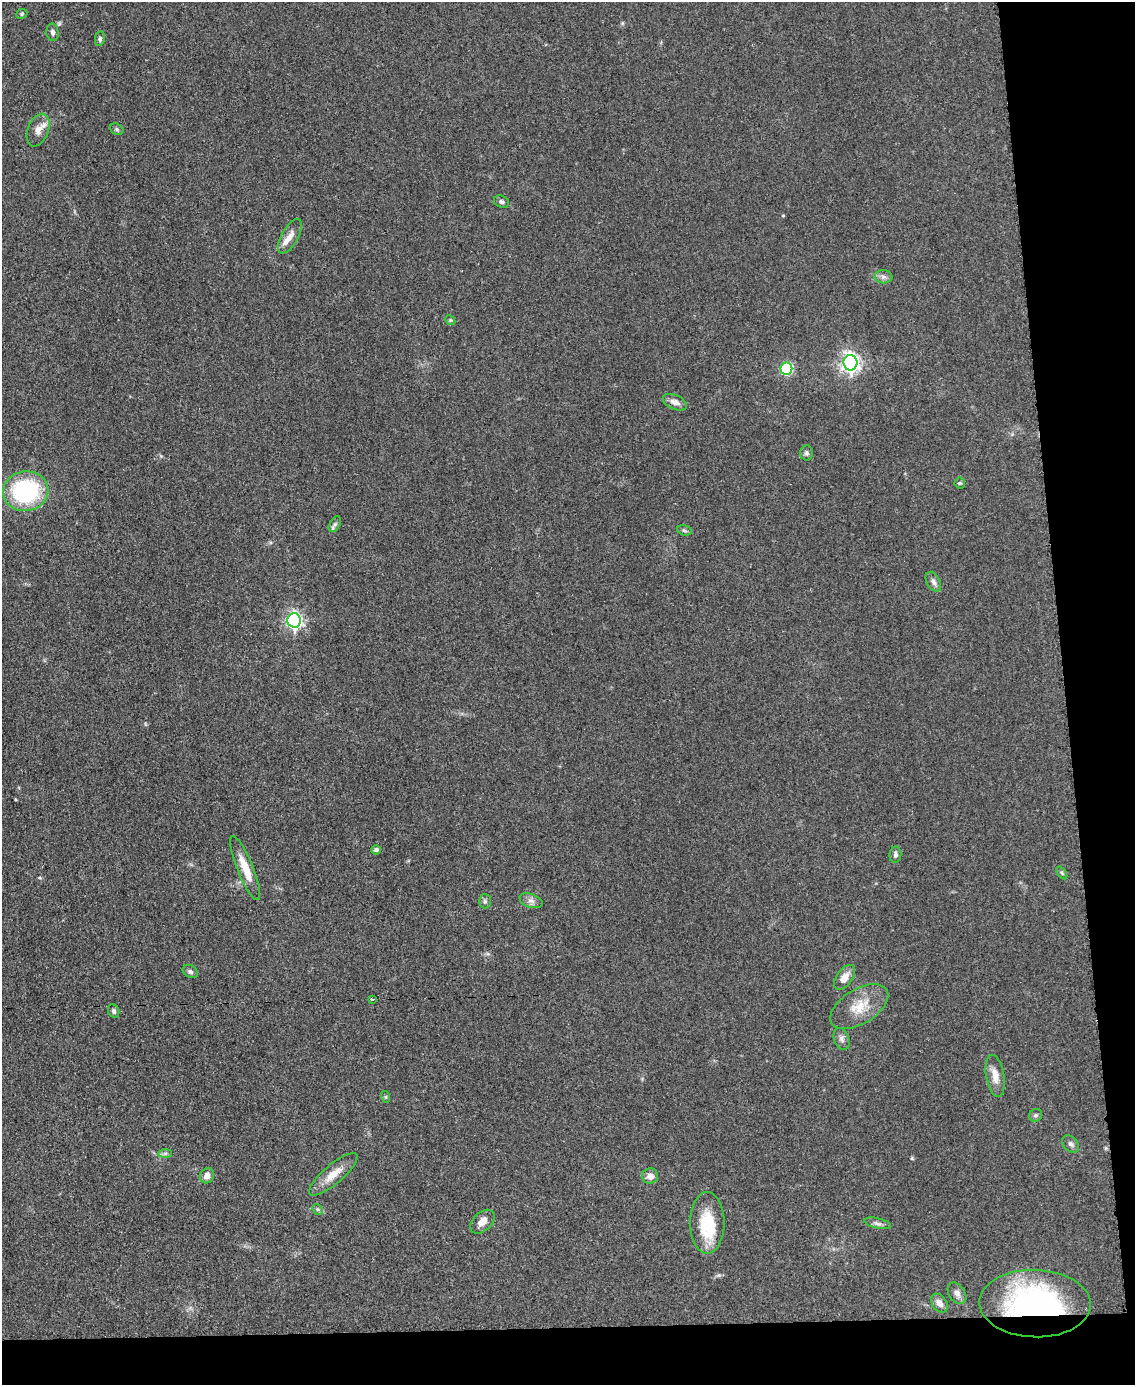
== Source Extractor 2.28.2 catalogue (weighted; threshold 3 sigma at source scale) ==
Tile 12 of 4 x 3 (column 4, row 3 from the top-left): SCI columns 3404-4536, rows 243-1625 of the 4542 x 4526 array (HDU 1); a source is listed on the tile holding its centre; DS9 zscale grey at full resolution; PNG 1137 x 1387 px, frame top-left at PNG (2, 2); each listed source drawn as its Kron ellipse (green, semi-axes under 4 px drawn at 4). Shown black and unused: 10% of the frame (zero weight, under 3 of 5 exposures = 1% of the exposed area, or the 3 px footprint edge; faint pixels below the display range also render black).
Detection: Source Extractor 2.28.2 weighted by HDU 2 'WHT'; one run over the whole footprint, this tile lists its part. Background 0.0625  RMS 0.0059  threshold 0.0264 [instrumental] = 3 sigma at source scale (4.5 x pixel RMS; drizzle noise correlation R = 1.50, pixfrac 1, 0.05/0.05 arcsec/px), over >= 5 px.
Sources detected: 48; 2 inside a brighter listed object's ellipse — not listed separately; the other 46 listed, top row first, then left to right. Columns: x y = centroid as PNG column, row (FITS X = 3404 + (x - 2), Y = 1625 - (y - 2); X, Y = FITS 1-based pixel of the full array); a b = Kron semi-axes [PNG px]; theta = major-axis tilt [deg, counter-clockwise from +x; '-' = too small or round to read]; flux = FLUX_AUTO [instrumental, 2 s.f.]
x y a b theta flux
22 14 6 4 23 0.88
52 32 9 6 -83 2
100 39 7 5 80 1.4
117 129 7 5 -21 1.1
38 130 17 10 68 5.6
501 202 8 6 -22 1.6
290 236 19 8 61 5.1
884 277 9 6 -2 2.2
450 320 5 4 - 0.75
850 363 7 7 - 270
786 369 6 6 - 50
675 402 13 7 -23 3.8
807 453 7 6 - 1.5
960 483 5 5 - 0.91
26 491 23 20 9 67
335 524 8 5 59 1.5
684 530 7 5 -17 1.2
933 582 11 6 -60 2.5
294 620 7 6 - 170
376 850 5 4 - 1.4
895 855 8 6 84 1.8
245 868 34 8 -68 11
1062 873 7 4 -54 0.92
485 901 7 6 - 1.4
531 901 12 6 -19 2.7
190 971 8 6 -32 1.6
845 977 14 8 54 5.9
373 999 4 3 - 0.77
859 1007 32 17 31 15
114 1011 7 5 -66 1.6
842 1039 11 7 -70 2.5
995 1076 21 9 -81 6.8
386 1097 6 4 -72 0.8
1036 1115 7 6 - 1.3
1071 1144 10 7 -47 2
165 1154 7 4 0 1.1
333 1174 31 9 40 9.4
207 1176 8 6 64 3.9
650 1176 8 7 - 3.9
317 1209 6 4 -44 0.91
482 1222 14 9 43 4.6
707 1223 31 17 90 27
877 1223 14 5 -12 2.1
957 1293 12 8 -55 3
939 1303 10 7 -54 3.7
1035 1303 56 33 -2 140
Overlapping masked pixels (flux is a lower limit): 1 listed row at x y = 1035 1303